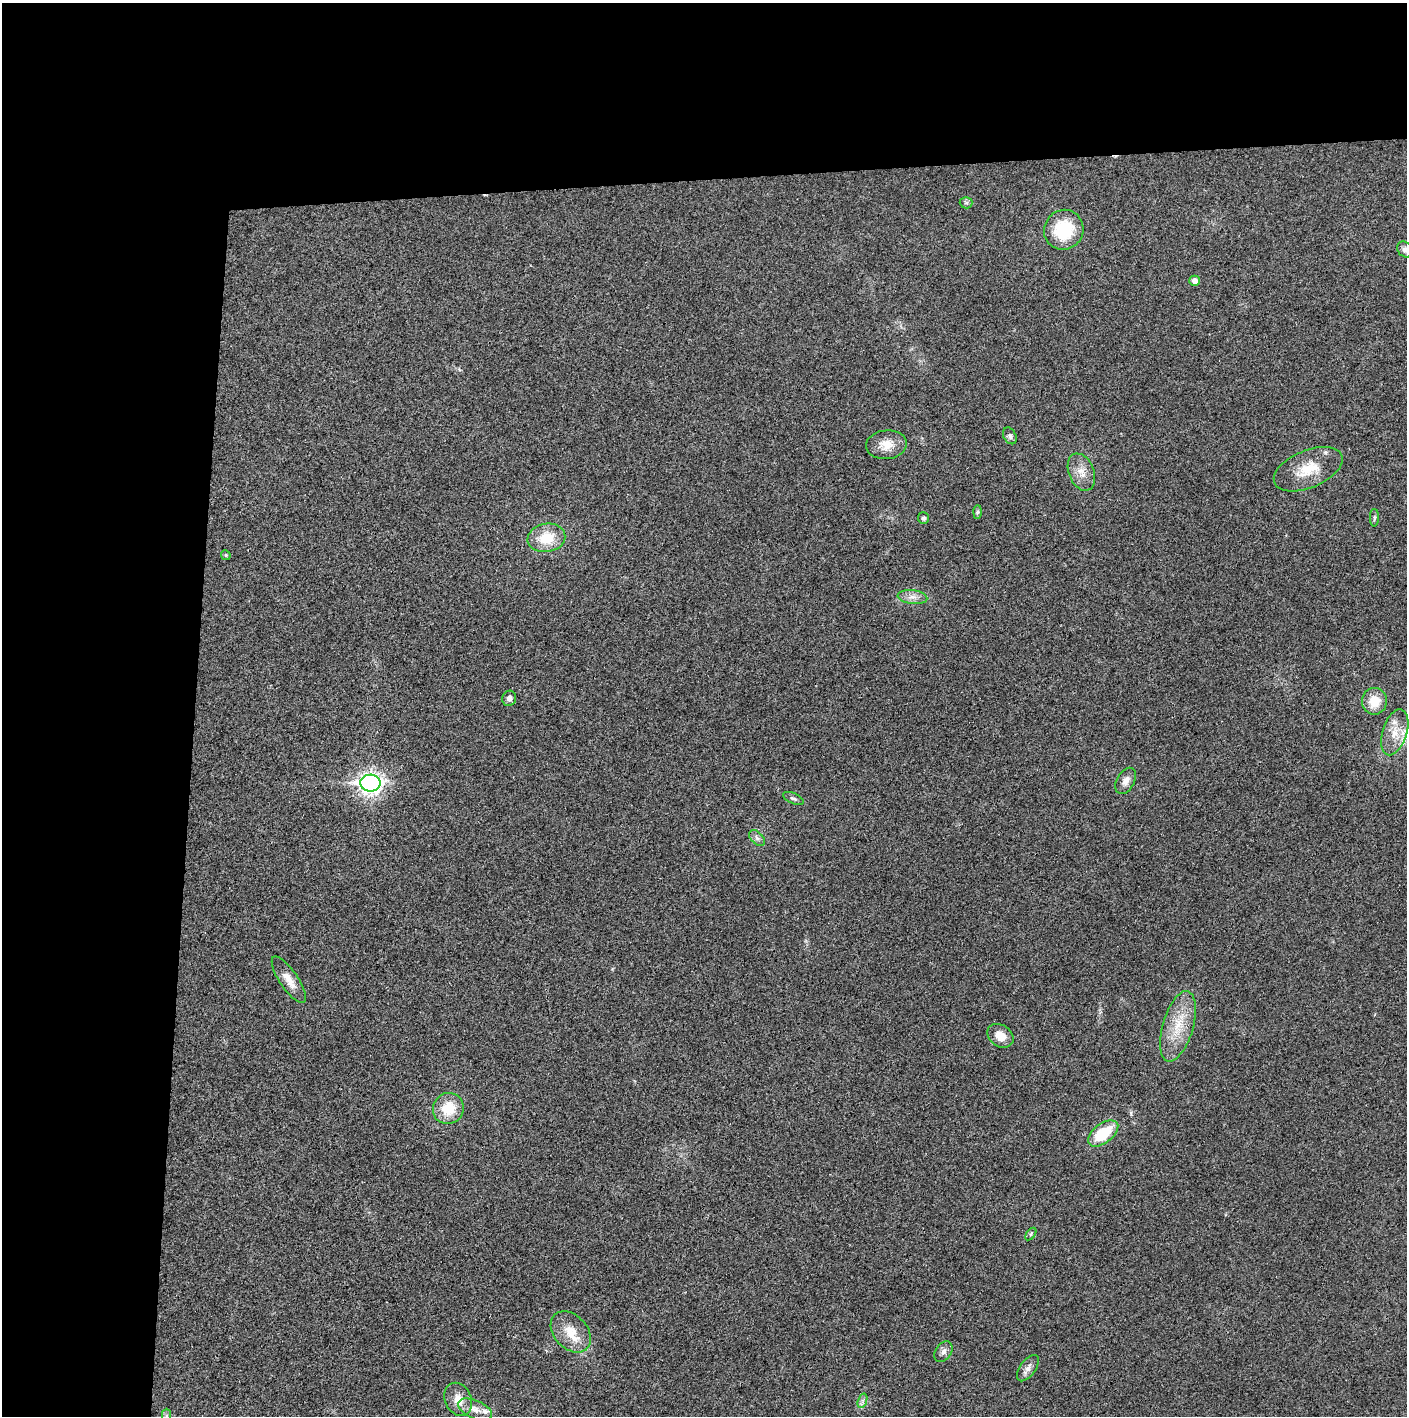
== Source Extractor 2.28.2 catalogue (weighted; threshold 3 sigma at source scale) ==
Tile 1 of 3 x 3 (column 1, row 1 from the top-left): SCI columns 2-1406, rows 2830-4243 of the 4221 x 4244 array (HDU 1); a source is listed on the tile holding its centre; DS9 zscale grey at full resolution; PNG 1409 x 1418 px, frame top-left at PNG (2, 3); each listed source drawn as its Kron ellipse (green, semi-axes under 4 px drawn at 4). Shown black and unused: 24% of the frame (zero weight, under 3 of 4 exposures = <1% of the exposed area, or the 3 px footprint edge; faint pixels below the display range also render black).
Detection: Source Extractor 2.28.2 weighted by HDU 2 'WHT'; one run over the whole footprint, this tile lists its part. Background 0.0254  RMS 0.006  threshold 0.0272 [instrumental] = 3 sigma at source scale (4.5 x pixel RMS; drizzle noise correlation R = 1.50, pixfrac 1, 0.05/0.05 arcsec/px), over >= 5 px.
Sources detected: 37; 1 cosmic-ray / hot-pixel residue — neither listed nor drawn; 2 inside a brighter listed object's ellipse — not listed separately; the other 34 listed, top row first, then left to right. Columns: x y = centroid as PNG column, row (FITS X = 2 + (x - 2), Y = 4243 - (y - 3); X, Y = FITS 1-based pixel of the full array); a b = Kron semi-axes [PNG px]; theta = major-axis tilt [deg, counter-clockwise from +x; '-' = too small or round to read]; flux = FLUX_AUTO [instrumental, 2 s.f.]
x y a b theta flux
966 203 6 6 - 1.2
1064 230 20 19 - 31
1405 250 8 7 - 2.8
1195 281 5 5 - 3.9
1010 436 9 6 -62 1.8
886 445 20 14 6 9.1
1308 469 36 18 22 19
1081 472 19 12 -67 7.5
977 512 7 4 88 0.96
923 518 6 5 - 1.4
1374 518 9 4 89 1.3
546 538 19 14 10 17
226 555 5 5 - 0.94
912 597 15 7 -7 4.2
509 698 8 7 - 2.4
1374 701 13 12 - 12
1395 732 24 12 73 11
1126 781 14 8 61 4
370 783 10 8 1 350
793 798 11 5 -23 1.6
757 838 9 6 -45 2.2
289 980 27 9 -56 7.8
1178 1026 36 15 74 20
1000 1036 14 10 -34 7.5
448 1108 16 15 - 16
1103 1133 17 9 37 23
1031 1234 7 3 54 0.86
571 1332 23 16 -47 13
943 1352 11 7 55 2.7
1028 1368 15 7 54 3.7
458 1399 17 13 -66 7.6
862 1401 7 4 71 1.6
475 1409 18 9 -23 5.5
167 1416 7 4 -89 1.3
Isophote crosses this tile's border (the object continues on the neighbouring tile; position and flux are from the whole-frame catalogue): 2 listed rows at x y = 1405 250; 167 1416